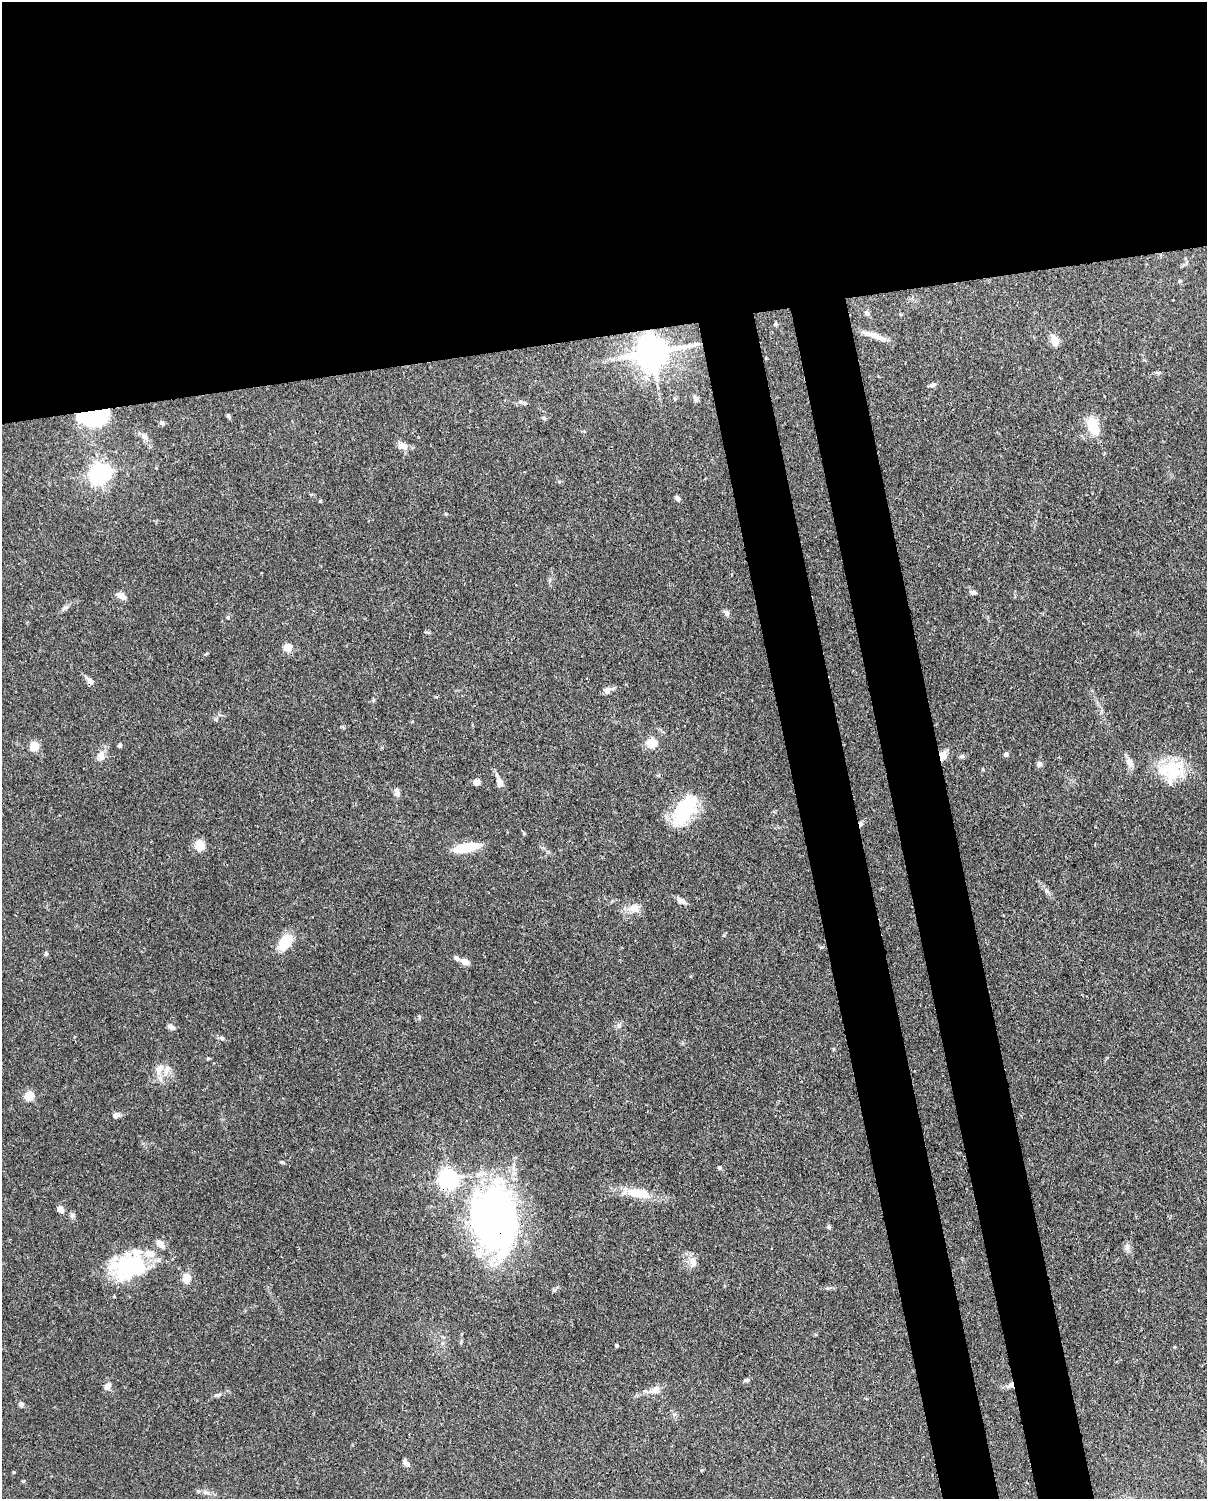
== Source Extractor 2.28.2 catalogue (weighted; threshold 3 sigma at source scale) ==
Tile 2 of 4 x 3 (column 2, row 1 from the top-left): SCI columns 1295-2499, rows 3257-4753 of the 5002 x 4907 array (HDU 1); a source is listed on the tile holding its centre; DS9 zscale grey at full resolution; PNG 1209 x 1501 px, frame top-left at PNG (2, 2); no overlay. Shown black and unused: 30% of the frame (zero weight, under 3 of 4 exposures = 7% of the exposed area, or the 3 px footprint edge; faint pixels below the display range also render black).
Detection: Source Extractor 2.28.2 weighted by HDU 2 'WHT'; one run over the whole footprint, this tile lists its part. Background 0.114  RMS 0.0042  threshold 0.0189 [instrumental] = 3 sigma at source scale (4.5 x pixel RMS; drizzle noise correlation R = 1.50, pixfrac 1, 0.05/0.05 arcsec/px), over >= 5 px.
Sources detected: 82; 1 inside a brighter object's white glare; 1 cosmic-ray / hot-pixel residue — not listed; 5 inside a brighter listed object's ellipse — not listed separately; the other 75 listed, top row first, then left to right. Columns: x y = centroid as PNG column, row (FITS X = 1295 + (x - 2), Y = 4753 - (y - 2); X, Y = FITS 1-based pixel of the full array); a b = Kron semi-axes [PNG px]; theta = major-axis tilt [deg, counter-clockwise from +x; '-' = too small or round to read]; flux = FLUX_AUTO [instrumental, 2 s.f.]
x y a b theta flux
1180 281 5 3 - 0.44
867 313 7 5 -43 1.2
873 335 26 8 -21 4.5
1055 341 11 7 -74 4.9
652 352 9 9 - 950
932 385 8 5 15 1
695 398 8 5 -68 1.3
96 415 29 16 12 34
228 416 7 4 -60 0.74
544 418 6 4 -46 0.65
162 423 7 5 -24 1.1
1093 426 17 10 -66 14
145 437 13 7 -41 2.2
403 446 12 8 -30 3
100 473 7 7 - 190
677 498 6 4 -50 1.3
320 501 4 3 - 0.46
973 592 9 5 -6 0.98
121 596 12 7 -29 2.7
65 608 8 5 29 1.1
727 613 8 6 -66 1.3
228 617 5 3 - 0.44
288 648 5 5 - 13
90 681 11 6 -51 1.9
607 690 9 8 - 2.1
651 743 5 5 - 18
120 745 5 4 - 0.76
34 746 8 7 - 6.6
1006 754 5 5 - 1.3
943 755 10 9 - 3.4
101 756 14 8 78 3.2
962 756 6 5 - 0.79
1130 763 12 8 -67 3.1
1039 764 7 6 - 1.4
1171 770 31 23 16 19
476 782 7 6 - 2
500 782 13 8 -78 2.6
397 792 10 6 -78 1.8
684 810 27 16 63 33
199 845 8 7 - 8.6
466 847 26 9 11 13
1046 891 7 4 -90 0.82
681 901 13 6 -30 2
634 908 16 11 2 4
285 942 16 10 50 12
46 954 6 5 - 0.58
457 958 7 6 - 1.2
465 962 8 6 -21 3.1
171 1027 12 5 -23 1.2
221 1038 6 5 - 0.76
208 1058 6 4 1 0.45
160 1069 19 9 63 4
29 1096 5 5 - 19
116 1115 7 5 15 2.1
282 1162 7 4 -11 0.6
719 1168 5 4 - 0.63
449 1179 7 6 - 220
638 1193 31 12 -9 9.9
60 1209 6 5 - 3.5
495 1219 62 42 -85 200
829 1227 6 5 - 0.64
1127 1247 8 7 - 1.6
693 1262 14 9 -76 3
129 1266 44 30 26 38
187 1278 10 8 78 5.3
617 1346 4 3 - 0.82
746 1380 8 4 5 0.95
1011 1385 7 6 - 1.4
107 1386 10 7 55 2.1
655 1390 12 9 21 3
218 1395 13 3 8 1.1
21 1404 7 6 - 0.92
406 1463 10 5 -48 1.8
14 1472 4 4 - 0.42
23 1481 5 4 - 0.45
Overlapping masked pixels (flux is a lower limit): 7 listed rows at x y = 652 352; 96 415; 90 681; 943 755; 449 1179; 495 1219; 1011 1385
Unlisted compact peaks at least as high as the median listed source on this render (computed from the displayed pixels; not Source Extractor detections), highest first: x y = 554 1290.